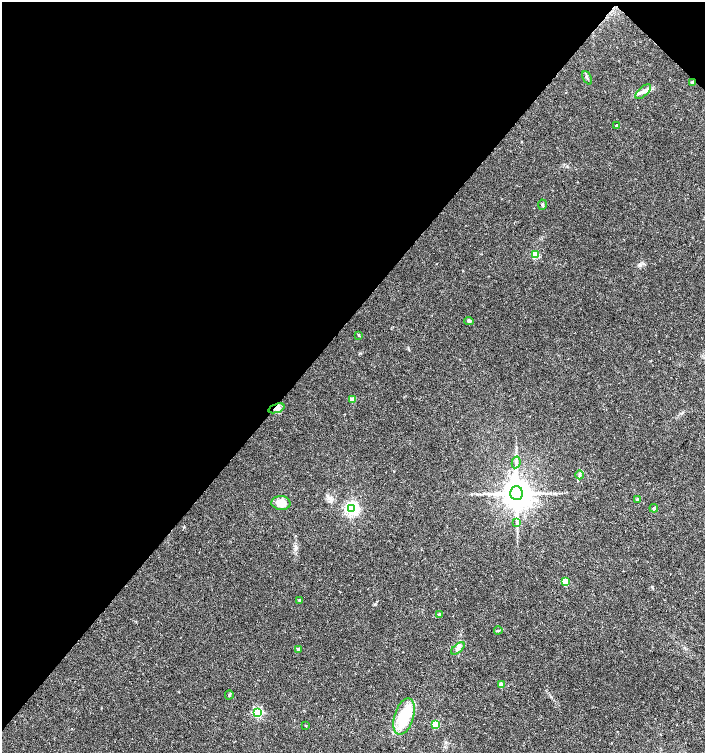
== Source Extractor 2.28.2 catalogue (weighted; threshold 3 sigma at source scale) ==
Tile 2 of 4 x 4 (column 2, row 1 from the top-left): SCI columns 1639-3044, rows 4508-6009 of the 6023 x 6017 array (HDU 1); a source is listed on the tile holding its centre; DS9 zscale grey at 2 x 2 block average (1 PNG px = mean of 2 x 2 image px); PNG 707 x 755 px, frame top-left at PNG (2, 2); each listed source drawn as its Kron ellipse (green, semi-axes under 4 px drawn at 4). Shown black and unused: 43% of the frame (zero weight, under 3 of 4 exposures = <1% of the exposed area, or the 3 px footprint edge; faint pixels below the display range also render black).
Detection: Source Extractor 2.28.2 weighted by HDU 2 'WHT'; one run over the whole footprint, this tile lists its part. Background 0.0228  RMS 0.0029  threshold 0.0129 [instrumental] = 3 sigma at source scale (4.5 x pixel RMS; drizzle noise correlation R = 1.50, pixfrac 1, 0.0396/0.0396 arcsec/px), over >= 5 px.
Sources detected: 30; all 30 listed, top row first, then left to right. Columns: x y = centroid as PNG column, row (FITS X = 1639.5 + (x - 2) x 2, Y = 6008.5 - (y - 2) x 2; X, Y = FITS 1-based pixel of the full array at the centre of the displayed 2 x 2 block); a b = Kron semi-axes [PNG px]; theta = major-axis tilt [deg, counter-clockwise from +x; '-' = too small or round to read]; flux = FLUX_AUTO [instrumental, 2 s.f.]
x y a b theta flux
587 78 7 2 -65 1
693 83 3 2 - 4.6
643 92 10 4 41 3
617 126 2 2 - 1.8
542 205 5 3 - 0.99
535 255 3 3 - 23
469 321 5 4 - 1.3
359 335 3 3 - 0.46
353 399 3 3 - 8.1
277 408 8 3 19 2.1
516 462 6 3 78 1.3
580 475 4 3 - 0.98
516 493 7 6 - 1600
638 499 3 3 - 2.8
281 503 9 7 -3 8.9
654 508 4 4 - 0.92
352 509 4 4 - 170
517 523 4 2 - 0.8
565 582 3 3 - 14
300 600 3 2 - 1.6
439 615 2 2 - 3.1
498 630 4 2 - 0.65
458 648 8 3 39 1.8
299 649 3 2 - 3.5
501 684 3 3 - 5.9
229 695 4 2 - 0.67
257 712 3 3 - 67
404 716 19 9 72 29
435 724 3 3 - 29
306 726 3 3 - 0.47
Overlapping masked pixels (flux is a lower limit): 2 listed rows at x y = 693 83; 277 408
Diffuse or blended objects may show on this block-average render without a row.